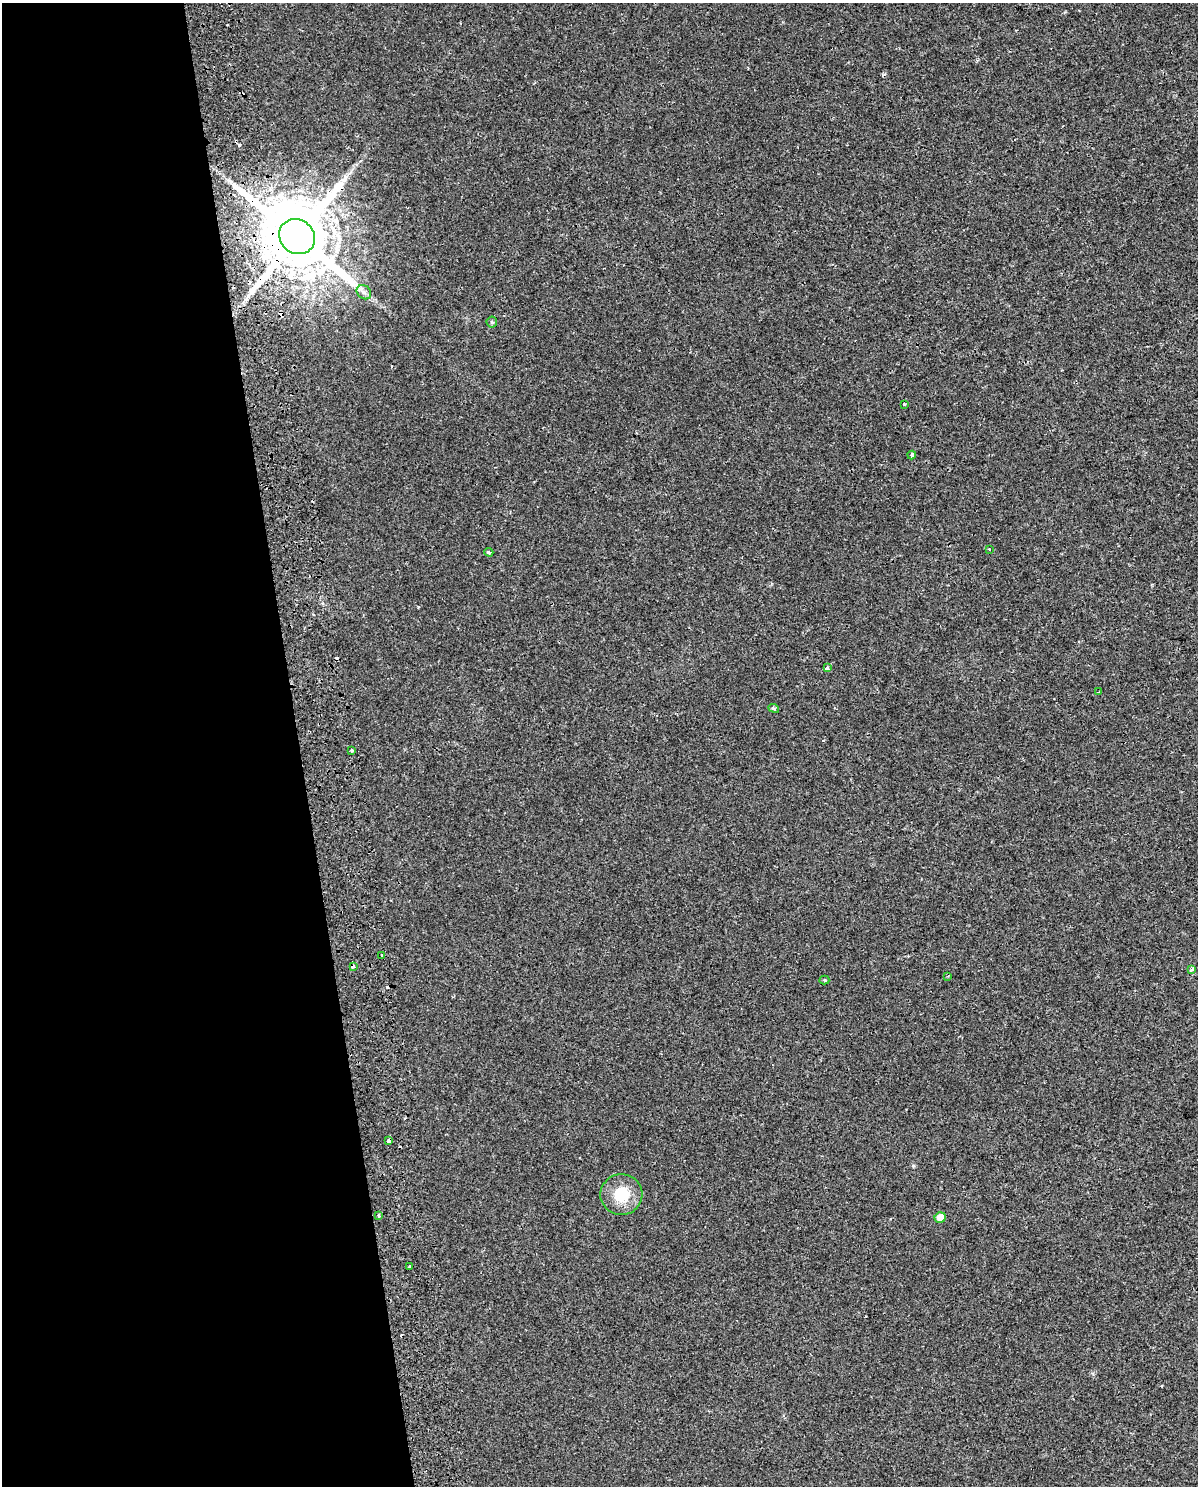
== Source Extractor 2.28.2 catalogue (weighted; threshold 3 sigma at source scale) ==
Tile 5 of 4 x 3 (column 1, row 2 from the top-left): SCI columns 57-1252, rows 1519-3002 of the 4897 x 4562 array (HDU 1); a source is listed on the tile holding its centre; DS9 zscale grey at full resolution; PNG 1200 x 1488 px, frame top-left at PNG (2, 3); each listed source drawn as its Kron ellipse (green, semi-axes under 4 px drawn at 4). Shown black and unused: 25% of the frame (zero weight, under 2 of 3 exposures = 3% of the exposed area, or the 3 px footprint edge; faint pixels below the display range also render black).
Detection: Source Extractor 2.28.2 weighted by HDU 2 'WHT'; one run over the whole footprint, this tile lists its part. Background 0.00594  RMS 0.003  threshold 0.0137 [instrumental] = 3 sigma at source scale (4.5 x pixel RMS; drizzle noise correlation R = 1.50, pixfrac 1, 0.0396/0.0396 arcsec/px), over >= 5 px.
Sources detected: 28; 7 cosmic-ray / hot-pixel residue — neither listed nor drawn; the other 21 listed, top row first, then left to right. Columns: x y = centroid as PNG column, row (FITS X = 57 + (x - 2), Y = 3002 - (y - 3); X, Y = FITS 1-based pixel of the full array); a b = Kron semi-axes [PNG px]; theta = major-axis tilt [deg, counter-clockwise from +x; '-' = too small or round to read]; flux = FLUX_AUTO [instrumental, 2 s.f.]
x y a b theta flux
297 237 19 16 -40 3100
364 292 8 6 -44 1
492 322 5 5 - 0.42
904 404 3 2 - 0.34
912 455 4 3 - 0.62
989 549 3 3 - 0.78
489 552 4 3 - 1
827 668 3 3 - 1.6
1098 692 3 2 - 0.25
774 708 6 3 -21 0.44
351 750 3 3 - 0.57
382 955 4 3 - 1.2
353 966 4 3 - 2.6
1191 969 4 3 - 3.3
947 976 3 3 - 0.42
824 980 5 4 - 0.36
389 1141 4 3 - 4.5
621 1195 21 20 - 8.5
378 1216 3 3 - 0.82
940 1217 6 5 - 3.4
410 1266 3 3 - 0.76
Overlapping masked pixels (flux is a lower limit): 3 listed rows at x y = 297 237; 353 966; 389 1141